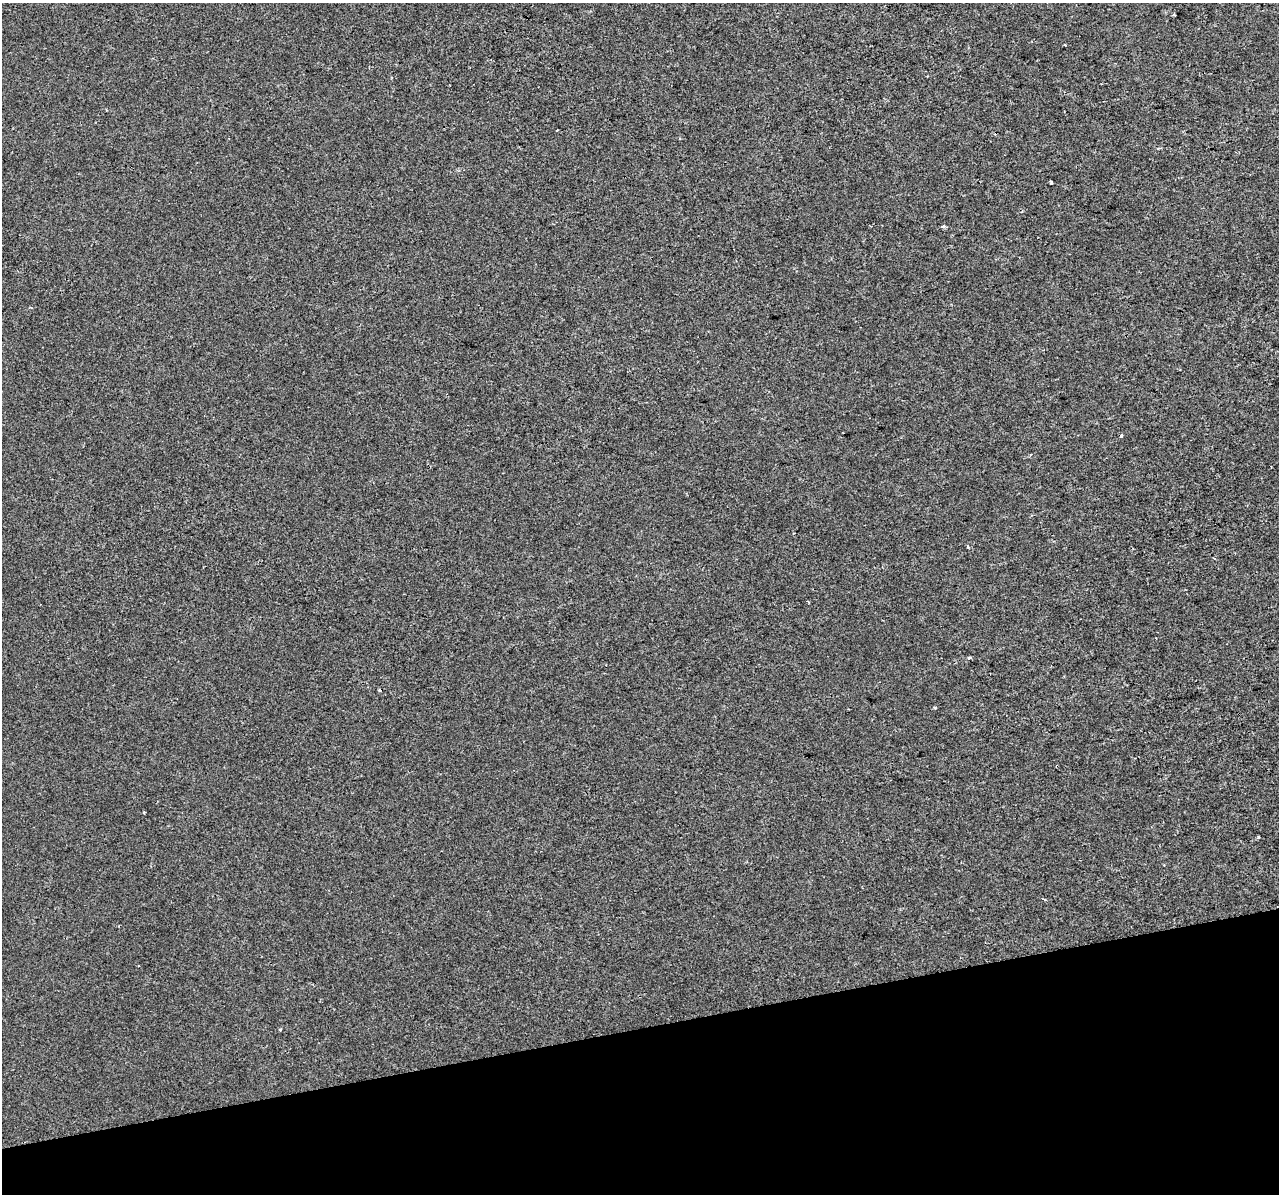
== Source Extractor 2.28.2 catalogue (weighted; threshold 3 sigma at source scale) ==
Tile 14 of 4 x 4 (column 2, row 4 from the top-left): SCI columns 1278-2554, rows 92-1283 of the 5109 x 4903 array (HDU 1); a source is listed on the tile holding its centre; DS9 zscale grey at full resolution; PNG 1281 x 1196 px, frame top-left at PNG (2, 3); no overlay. Shown black and unused: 14% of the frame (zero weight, under 2 of 3 exposures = <1% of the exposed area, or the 3 px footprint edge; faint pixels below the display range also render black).
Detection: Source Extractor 2.28.2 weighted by HDU 2 'WHT'; one run over the whole footprint, this tile lists its part. Background -4.07e-04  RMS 0.0043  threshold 0.0193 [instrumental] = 3 sigma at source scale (4.5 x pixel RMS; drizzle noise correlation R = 1.50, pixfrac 1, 0.0396/0.0396 arcsec/px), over >= 5 px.
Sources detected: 10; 1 cosmic-ray / hot-pixel residue — not listed; the other 9 listed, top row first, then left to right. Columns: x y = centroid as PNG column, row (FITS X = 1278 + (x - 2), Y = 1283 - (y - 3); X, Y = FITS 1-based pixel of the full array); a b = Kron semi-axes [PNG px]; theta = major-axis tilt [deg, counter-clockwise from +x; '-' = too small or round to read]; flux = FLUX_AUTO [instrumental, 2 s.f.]
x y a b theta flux
1174 15 3 3 - 0.45
1158 148 5 3 - 0.4
943 226 3 3 - 1.4
1121 436 4 3 - 1.2
968 546 4 3 - 0.58
935 708 4 3 - 0.4
144 812 3 3 - 0.8
1258 837 4 3 - 0.5
1043 899 6 2 -21 0.47